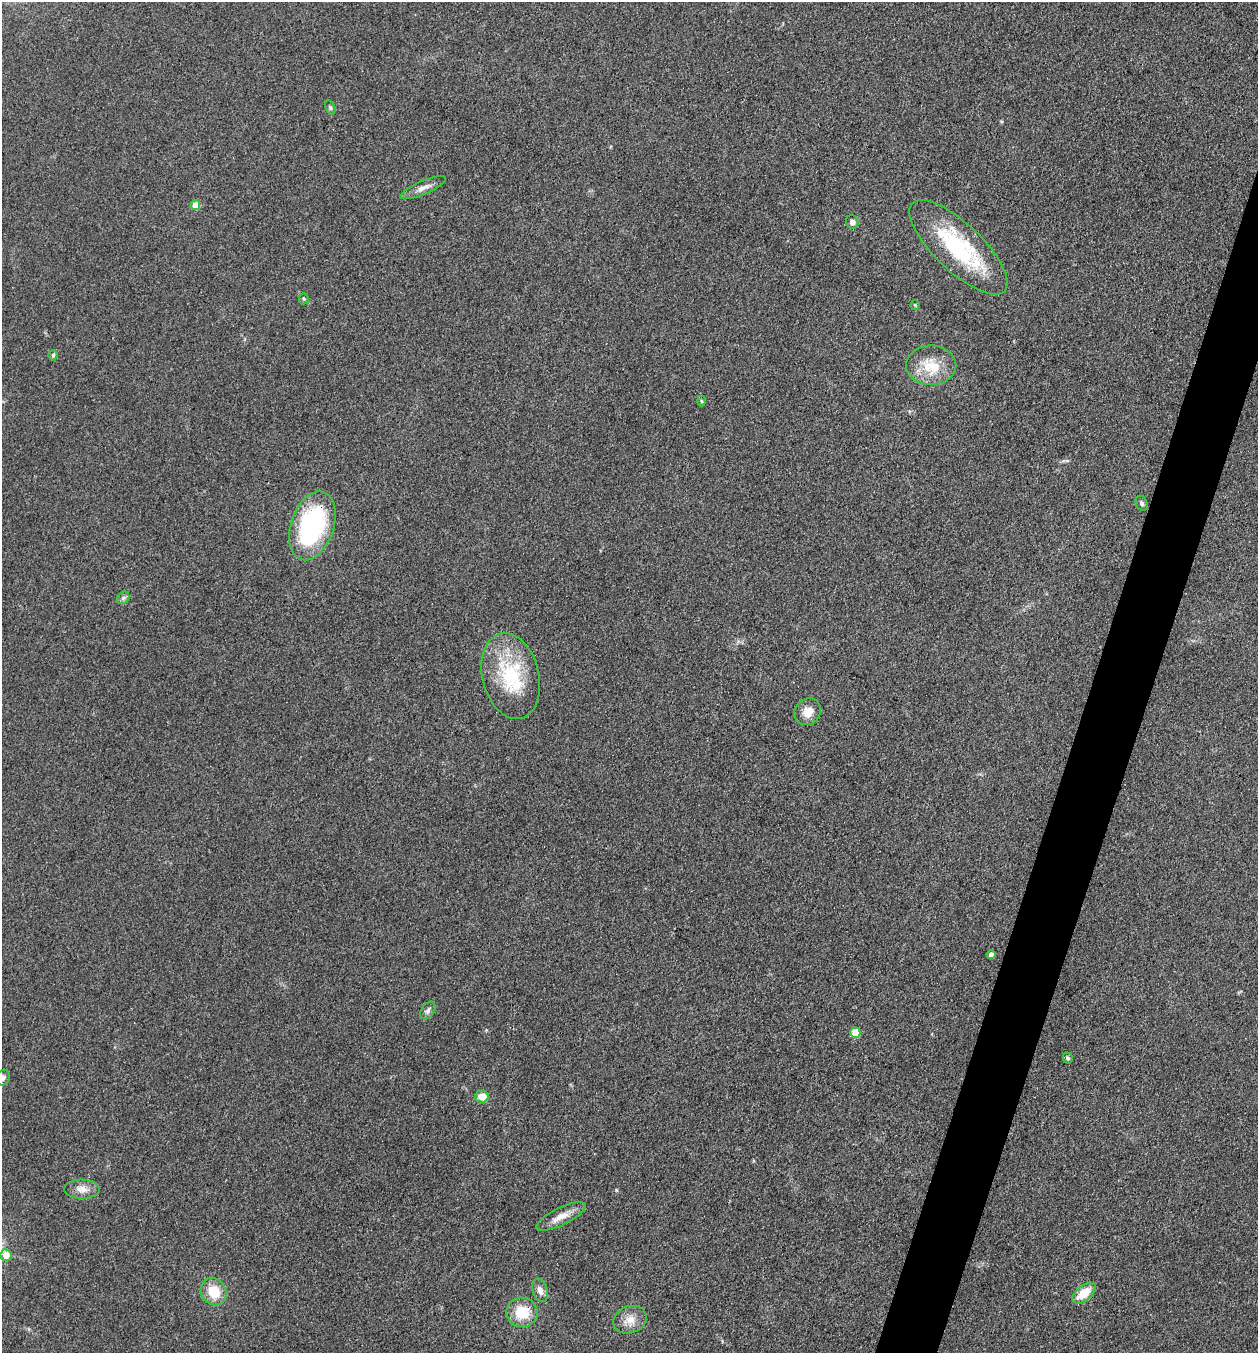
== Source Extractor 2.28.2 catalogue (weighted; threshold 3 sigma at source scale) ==
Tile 10 of 4 x 4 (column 2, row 3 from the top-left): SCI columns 1391-2646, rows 1353-2703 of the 5422 x 5408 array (HDU 1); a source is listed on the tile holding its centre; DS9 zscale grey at full resolution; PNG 1260 x 1355 px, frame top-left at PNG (2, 2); each listed source drawn as its Kron ellipse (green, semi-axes under 4 px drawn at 4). Shown black and unused: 4% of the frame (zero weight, under 3 of 4 exposures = <1% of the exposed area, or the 3 px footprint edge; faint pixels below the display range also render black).
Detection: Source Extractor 2.28.2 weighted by HDU 2 'WHT'; one run over the whole footprint, this tile lists its part. Background 0.265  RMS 0.0092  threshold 0.0415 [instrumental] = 3 sigma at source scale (4.5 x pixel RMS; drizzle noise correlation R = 1.50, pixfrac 1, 0.05/0.05 arcsec/px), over >= 5 px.
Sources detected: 29; all 29 listed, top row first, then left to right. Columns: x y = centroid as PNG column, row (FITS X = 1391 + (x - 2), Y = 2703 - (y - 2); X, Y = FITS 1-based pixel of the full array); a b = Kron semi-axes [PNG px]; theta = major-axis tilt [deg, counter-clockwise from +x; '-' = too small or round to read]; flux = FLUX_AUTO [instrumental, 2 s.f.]
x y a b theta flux
330 108 7 4 -70 1.6
423 188 25 6 23 7
195 205 5 4 - 16
852 222 7 6 - 4.1
958 247 64 23 -44 92
304 299 5 5 - 1.4
915 305 4 4 - 0.89
53 355 5 4 - 1.4
931 365 25 20 0 26
701 401 5 3 - 1
1142 503 8 5 -66 2.5
312 526 35 21 72 130
123 598 7 5 46 2.3
511 676 44 28 -76 65
808 712 14 12 45 11
991 955 4 4 - 7.3
428 1011 10 6 56 2.8
855 1033 5 5 - 31
1068 1058 5 5 - 1.6
3 1078 8 6 64 3.6
482 1096 6 6 - 13
82 1189 18 9 -2 8.5
561 1216 27 8 26 11
6 1255 6 5 - 13
540 1290 12 7 -72 5.8
214 1292 14 12 -57 21
1084 1293 13 7 38 20
522 1312 15 15 - 26
630 1320 17 13 22 11
Overlapping masked pixels (flux is a lower limit): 1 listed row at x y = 312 526
Isophote crosses this tile's border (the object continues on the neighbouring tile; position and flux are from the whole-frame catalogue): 1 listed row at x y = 3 1078